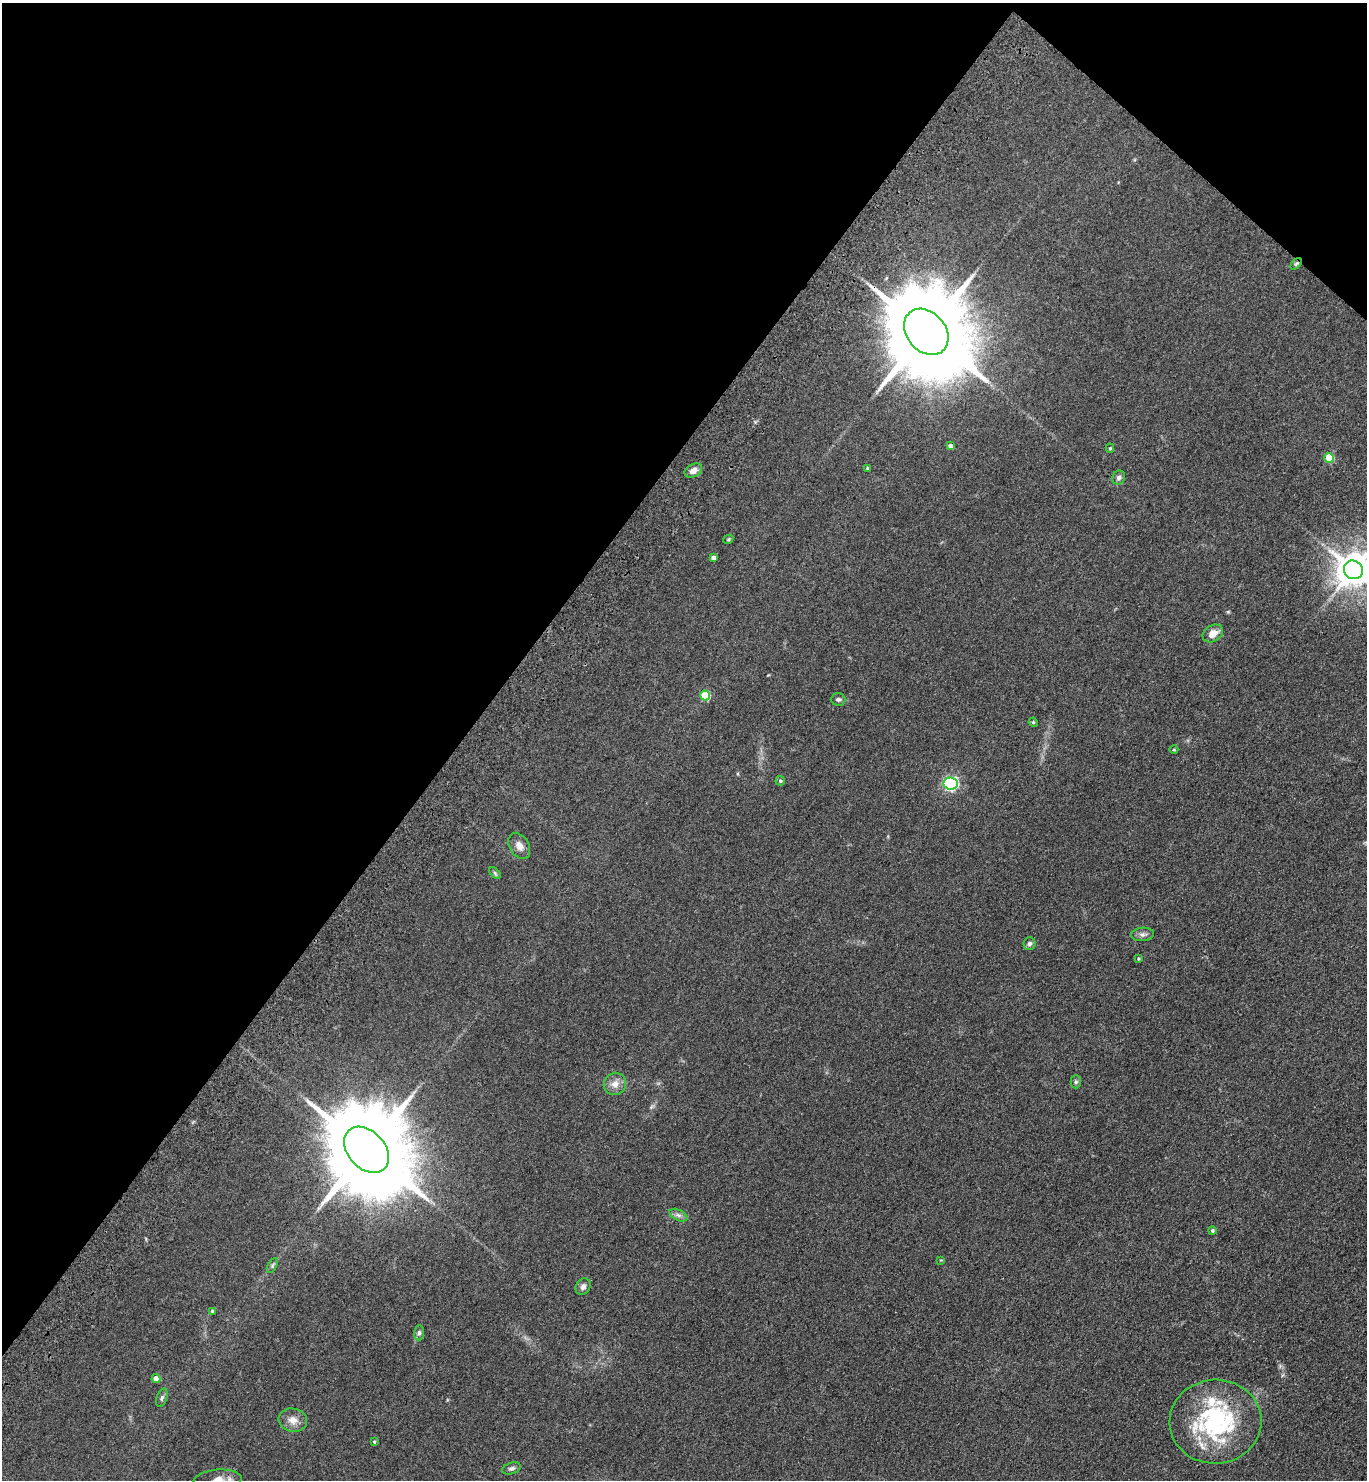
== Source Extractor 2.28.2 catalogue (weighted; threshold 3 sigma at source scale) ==
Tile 2 of 4 x 4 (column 2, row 1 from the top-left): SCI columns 1757-3121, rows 4517-5994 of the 6103 x 6077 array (HDU 1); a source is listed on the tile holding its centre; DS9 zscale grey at full resolution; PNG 1369 x 1482 px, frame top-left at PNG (2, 3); each listed source drawn as its Kron ellipse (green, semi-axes under 4 px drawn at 4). Shown black and unused: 37% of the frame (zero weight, under 3 of 4 exposures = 6% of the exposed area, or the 3 px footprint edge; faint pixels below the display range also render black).
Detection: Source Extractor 2.28.2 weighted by HDU 2 'WHT'; one run over the whole footprint, this tile lists its part. Background 0.0907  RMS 0.0088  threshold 0.0396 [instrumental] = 3 sigma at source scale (4.5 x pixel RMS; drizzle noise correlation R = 1.50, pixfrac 1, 0.05/0.05 arcsec/px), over >= 5 px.
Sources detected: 43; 3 inside a brighter listed object's ellipse — not listed separately; the other 40 listed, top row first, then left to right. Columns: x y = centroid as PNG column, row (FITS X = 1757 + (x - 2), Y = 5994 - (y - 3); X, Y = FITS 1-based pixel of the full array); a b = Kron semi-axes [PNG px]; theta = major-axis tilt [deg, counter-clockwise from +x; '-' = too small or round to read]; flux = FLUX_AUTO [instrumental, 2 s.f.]
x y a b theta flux
1296 264 7 4 45 1.3
926 332 25 19 -49 16000
950 446 4 4 - 3.4
1110 448 4 4 - 1.1
1329 458 5 5 - 27
868 468 3 3 - 1.6
693 470 9 6 28 5.4
1119 478 7 6 - 2.8
728 539 5 4 - 0.96
713 558 4 4 - 3.3
1353 570 10 9 - 1900
1213 633 11 8 32 8.8
705 695 5 5 - 33
838 699 7 6 - 2
1033 722 5 3 - 0.76
1174 750 4 3 - 0.78
780 781 5 4 - 1.3
951 784 7 6 - 160
519 846 14 9 -60 5.9
495 873 7 4 -46 1.3
1143 934 11 7 3 3.3
1029 944 6 6 - 2.6
1138 959 3 3 - 0.78
1076 1082 7 5 88 1.5
615 1084 11 11 - 6.8
367 1150 26 18 -46 17000
678 1215 10 5 -27 2.7
1212 1230 4 4 - 1.4
941 1260 4 3 - 0.67
272 1266 8 4 60 1.6
583 1287 8 7 - 3.1
212 1311 4 4 - 0.98
419 1333 7 5 89 2
156 1379 4 4 - 6.3
162 1398 9 5 72 2
293 1420 14 11 -11 7.5
1215 1422 46 42 4 120
374 1442 4 3 - 0.95
512 1468 9 5 19 2.3
218 1480 24 10 4 9.9
Overlapping masked pixels (flux is a lower limit): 2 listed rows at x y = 1296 264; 926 332
Isophote crosses this tile's border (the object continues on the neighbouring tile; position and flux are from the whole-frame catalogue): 2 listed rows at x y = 1353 570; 218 1480